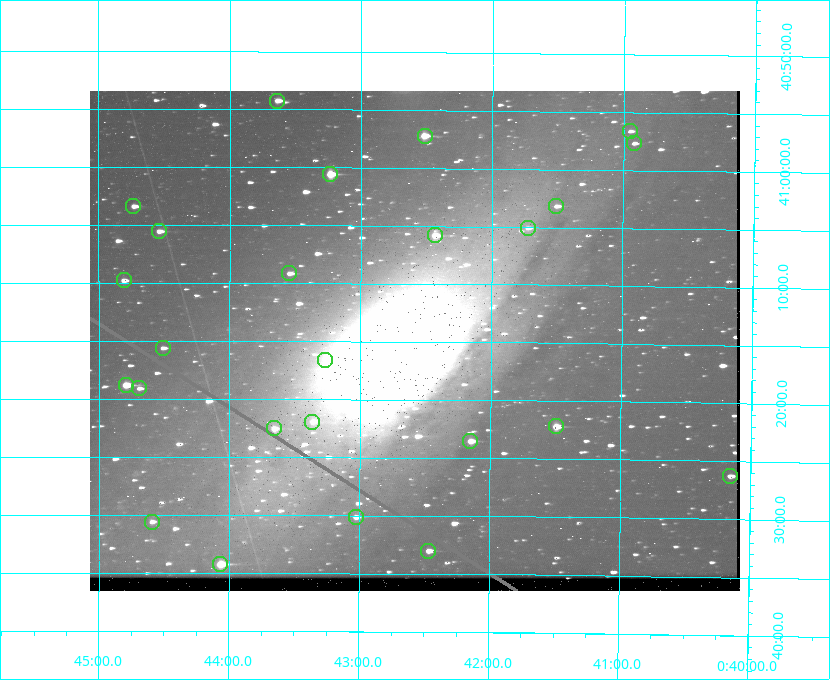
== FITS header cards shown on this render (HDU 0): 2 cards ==
NAXIS1  =                  650
NAXIS2  =                  500

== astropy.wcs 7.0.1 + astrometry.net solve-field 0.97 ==
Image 650 x 500 px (HDU 0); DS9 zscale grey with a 90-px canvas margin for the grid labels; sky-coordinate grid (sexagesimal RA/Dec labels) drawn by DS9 from the SOLVED WCS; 25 Tycho-2 reference stars matched to detected sources circled (green)
Header WCS: none
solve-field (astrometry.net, Tycho-2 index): SOLVED blind (the file carries no WCS)
Solved WCS: RA---TAN-SIP/DEC--TAN-SIP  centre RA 00:42:35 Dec +41:15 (10.65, +41.25 deg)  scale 5.18 arcsec/px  FOV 56.1' x 43.1'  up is +180 deg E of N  parity flipped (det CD > 0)
(file carries no celestial WCS; the grid is the blind solution)
Tycho-2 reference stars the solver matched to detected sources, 25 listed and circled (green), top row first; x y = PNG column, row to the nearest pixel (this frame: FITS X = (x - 90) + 1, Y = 500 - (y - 91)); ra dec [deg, ICRS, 3 dp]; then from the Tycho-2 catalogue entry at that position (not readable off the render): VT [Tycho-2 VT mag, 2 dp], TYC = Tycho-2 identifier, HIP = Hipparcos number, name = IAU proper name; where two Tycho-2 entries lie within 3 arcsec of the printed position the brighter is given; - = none
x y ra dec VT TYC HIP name
277 101 10.910 +40.904 10.39 2801-1024-1 - -
630 131 10.238 +40.944 11.79 2801-2058-1 - -
425 136 10.629 +40.954 9.37 2801-2009-1 3333 -
634 143 10.230 +40.961 11.47 2801-2047-1 - -
330 174 10.809 +41.009 9.29 2801-2078-1 - -
133 206 11.183 +41.057 10.65 2801-1540-1 - -
556 206 10.377 +41.053 11.36 2801-2079-1 - -
528 228 10.431 +41.085 11.65 2801-2062-1 - -
159 231 11.135 +41.093 10.71 2801-1503-1 - -
435 235 10.609 +41.097 10.73 2801-2063-1 - -
289 273 10.886 +41.153 10.99 2801-2037-1 - -
124 280 11.202 +41.163 10.95 2801-1544-1 - -
163 348 11.127 +41.260 11.28 2805-390-1 - -
325 360 10.818 +41.276 11.21 2805-2125-1 - -
126 385 11.198 +41.314 9.30 2805-117-1 - -
139 388 11.172 +41.318 11.25 2805-108-1 - -
312 422 10.841 +41.366 11.19 2805-2131-1 - -
556 426 10.374 +41.370 10.16 2805-213-1 - -
274 428 10.914 +41.376 10.74 2805-2142-1 - -
470 441 10.538 +41.392 10.59 2805-2135-1 - -
730 476 10.038 +41.438 10.94 2805-517-1 - -
356 517 10.757 +41.502 11.21 2805-2136-1 - -
152 522 11.148 +41.510 11.65 2805-2178-1 - -
428 551 10.616 +41.550 10.67 2805-2192-1 - -
220 564 11.016 +41.571 9.16 2805-2199-1 3447 -